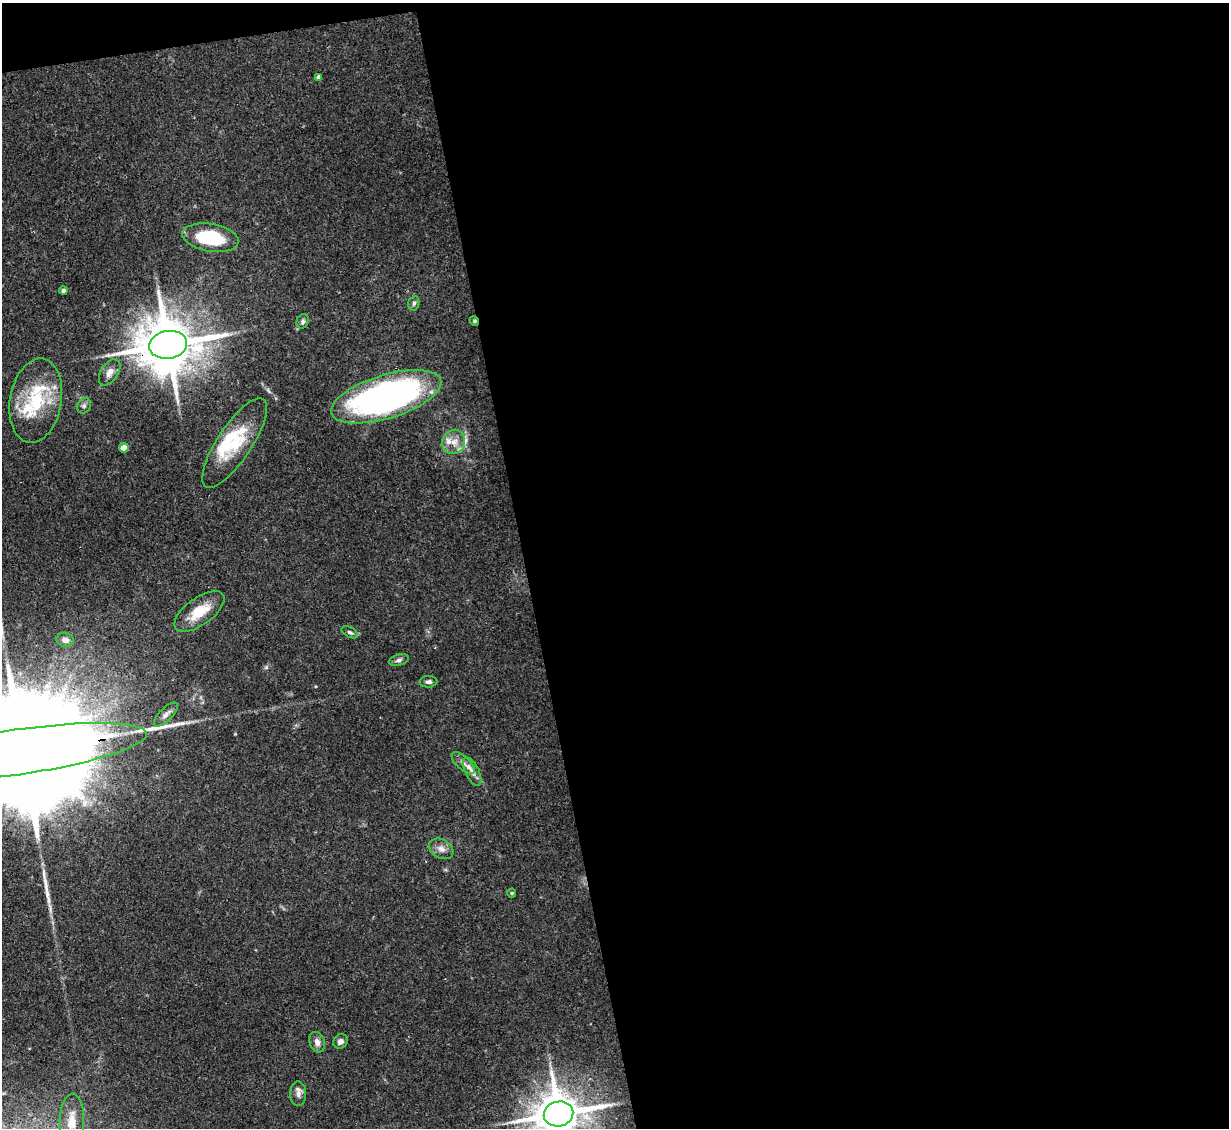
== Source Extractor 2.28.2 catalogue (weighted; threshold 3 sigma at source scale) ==
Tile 4 of 4 x 4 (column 4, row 1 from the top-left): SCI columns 3683-4909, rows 3627-4752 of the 4909 x 4883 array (HDU 1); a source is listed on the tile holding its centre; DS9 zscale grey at full resolution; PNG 1231 x 1130 px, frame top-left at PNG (2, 3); each listed source drawn as its Kron ellipse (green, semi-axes under 4 px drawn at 4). Shown black and unused: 59% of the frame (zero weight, under 3 of 4 exposures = <1% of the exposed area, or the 3 px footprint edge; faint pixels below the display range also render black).
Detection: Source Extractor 2.28.2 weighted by HDU 2 'WHT'; one run over the whole footprint, this tile lists its part. Background 0.142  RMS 0.0044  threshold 0.0199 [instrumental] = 3 sigma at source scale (4.5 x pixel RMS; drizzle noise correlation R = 1.50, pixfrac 1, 0.05/0.05 arcsec/px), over >= 5 px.
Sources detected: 37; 1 inside a brighter object's white glare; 1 long thin detection or spike segment (spike, bleed or trail) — neither listed nor drawn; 5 inside a brighter listed object's ellipse — not listed separately; the other 30 listed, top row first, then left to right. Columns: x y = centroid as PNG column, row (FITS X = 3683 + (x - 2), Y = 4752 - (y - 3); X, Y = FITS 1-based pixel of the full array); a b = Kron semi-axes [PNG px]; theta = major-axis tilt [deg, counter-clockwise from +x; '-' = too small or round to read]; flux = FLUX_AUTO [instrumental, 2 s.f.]
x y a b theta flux
319 77 4 4 - 1.8
210 238 28 14 -9 25
63 291 4 4 - 1.4
414 303 7 5 75 1.1
303 321 7 6 - 1.2
474 321 5 4 - 0.57
168 345 19 14 8 3100
110 372 14 8 57 3.4
386 397 57 22 17 160
36 401 42 26 80 29
84 406 8 6 58 1.3
454 442 12 11 - 4.7
235 443 52 17 57 23
124 448 5 4 - 6.4
199 611 29 13 36 13
350 632 9 5 -28 1.1
65 640 8 7 - 2.6
399 660 10 5 16 1.4
428 682 9 5 2 1.4
166 714 15 6 45 2.6
18 752 130 22 8 38000
463 763 14 6 -42 2.6
472 772 15 7 -64 2.9
441 849 13 9 -29 3.2
512 893 4 4 - 0.48
340 1041 8 6 39 1.8
317 1042 10 7 -72 2.6
298 1094 12 8 90 2.4
559 1114 15 12 13 1900
72 1121 27 12 88 7.9
Overlapping masked pixels (flux is a lower limit): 4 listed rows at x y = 474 321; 168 345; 235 443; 18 752
Isophote crosses this tile's border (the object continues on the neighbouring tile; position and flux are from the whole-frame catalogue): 2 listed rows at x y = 18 752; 559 1114